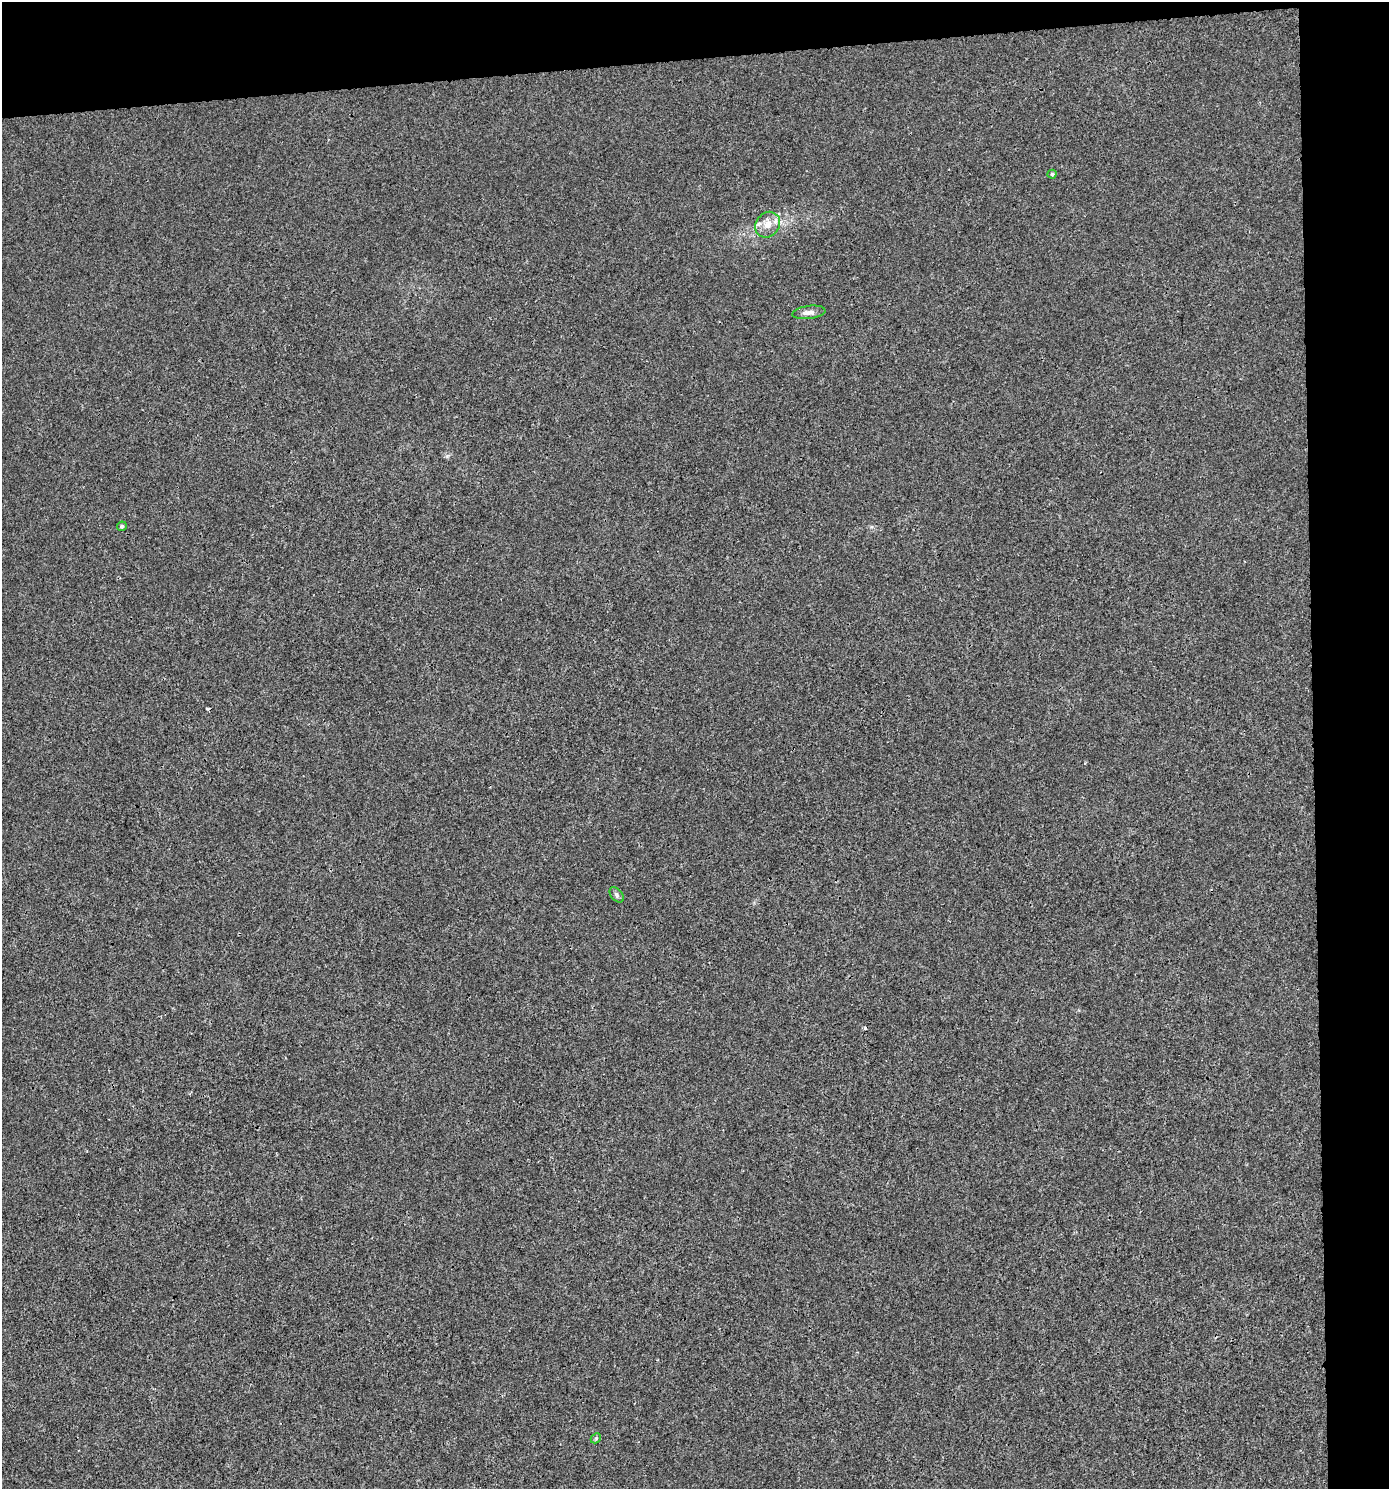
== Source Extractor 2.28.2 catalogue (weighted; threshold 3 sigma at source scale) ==
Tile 3 of 3 x 3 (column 3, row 1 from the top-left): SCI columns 2818-4204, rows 2975-4461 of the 4206 x 4461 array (HDU 1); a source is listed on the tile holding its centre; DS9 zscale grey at full resolution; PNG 1391 x 1491 px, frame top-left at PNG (2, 2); each listed source drawn as its Kron ellipse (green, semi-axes under 4 px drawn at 4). Shown black and unused: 9% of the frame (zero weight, under 3 of 4 exposures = <1% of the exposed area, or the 3 px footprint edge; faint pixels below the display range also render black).
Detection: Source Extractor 2.28.2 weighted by HDU 2 'WHT'; one run over the whole footprint, this tile lists its part. Background 0.00179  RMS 0.0027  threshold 0.012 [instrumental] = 3 sigma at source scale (4.5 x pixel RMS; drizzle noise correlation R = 1.50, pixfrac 1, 0.0396/0.0396 arcsec/px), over >= 5 px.
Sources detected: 8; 2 cosmic-ray / hot-pixel residue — neither listed nor drawn; the other 6 listed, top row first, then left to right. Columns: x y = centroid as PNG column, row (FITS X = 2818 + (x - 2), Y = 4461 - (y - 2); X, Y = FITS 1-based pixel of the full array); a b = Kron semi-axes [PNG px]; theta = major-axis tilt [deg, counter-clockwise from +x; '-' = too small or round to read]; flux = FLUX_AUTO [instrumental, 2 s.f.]
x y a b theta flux
1052 174 4 4 - 0.38
768 225 13 11 52 2.8
809 312 17 6 8 1.4
122 526 5 4 - 0.47
617 895 9 5 -50 0.64
596 1438 6 4 46 0.4